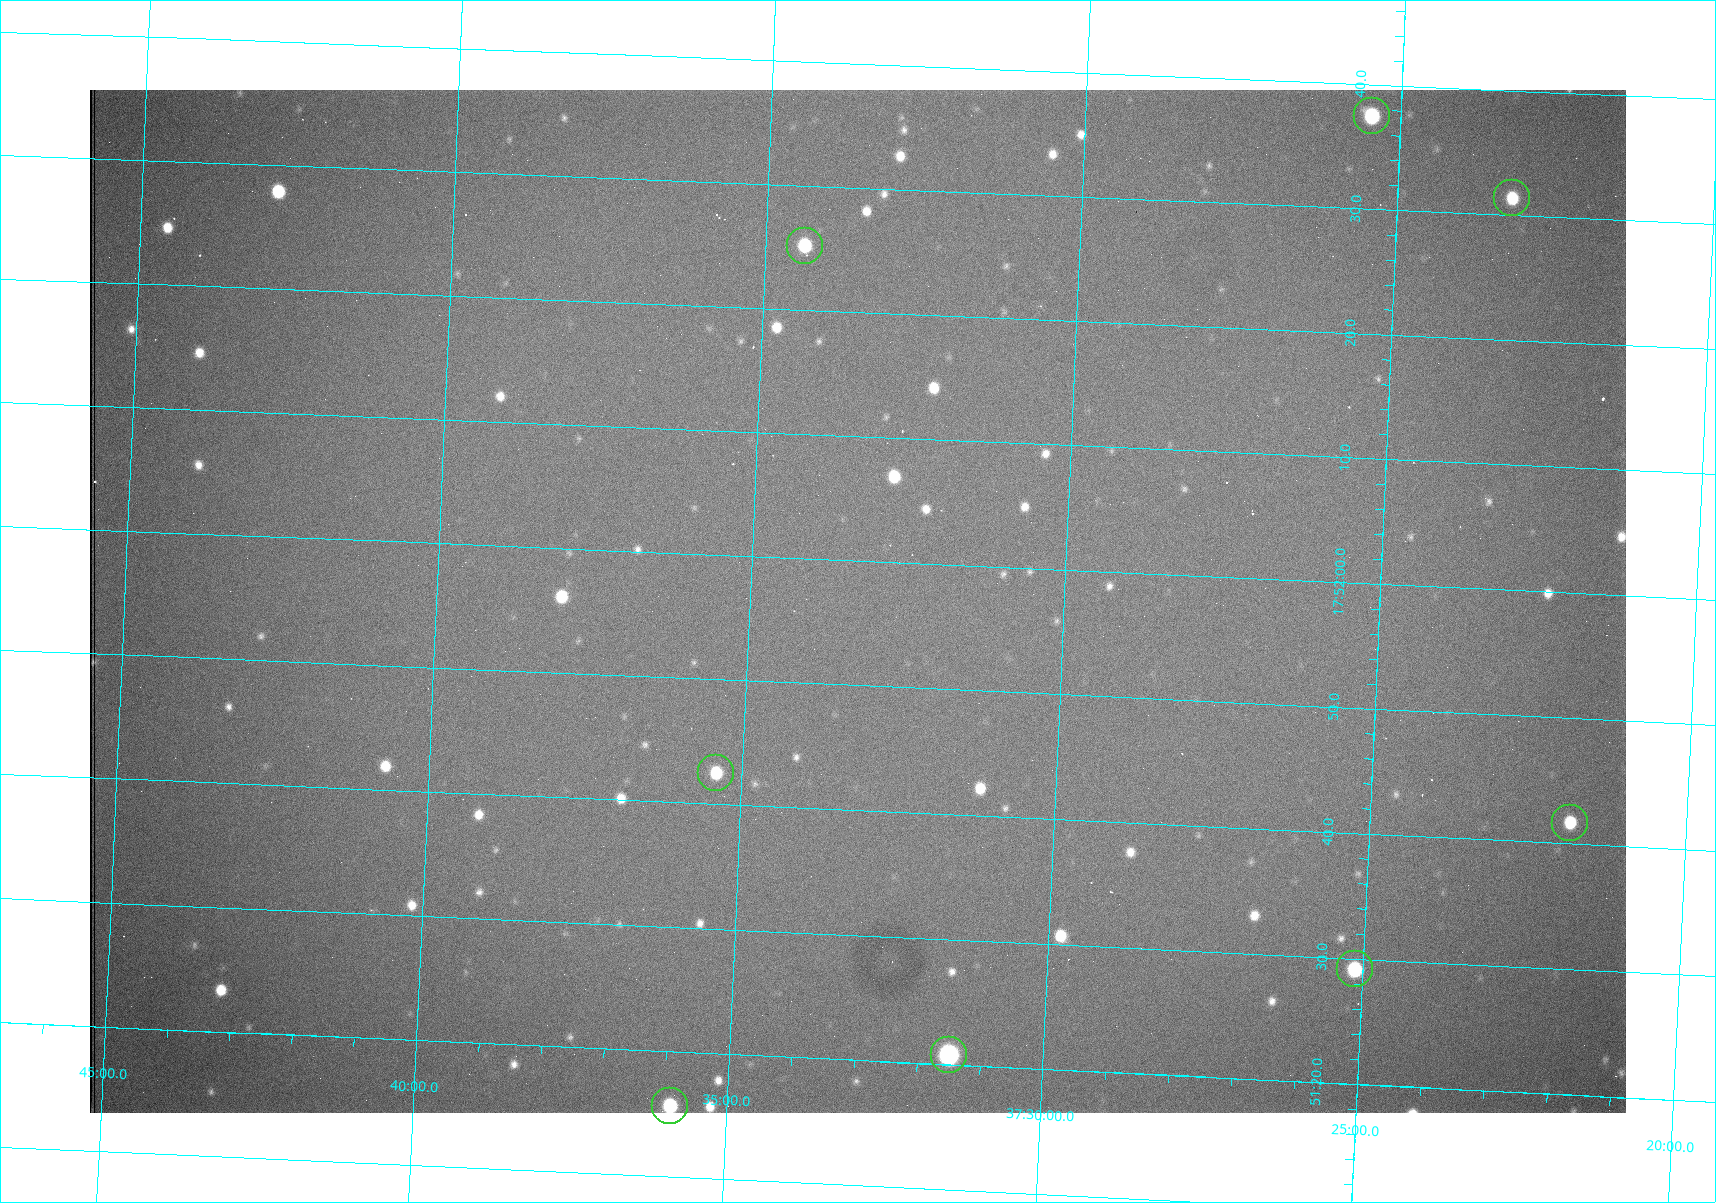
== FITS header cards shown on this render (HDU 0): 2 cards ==
NAXIS1  =                 1536 /fastest changing axis
NAXIS2  =                 1023 /next to fastest changing axis

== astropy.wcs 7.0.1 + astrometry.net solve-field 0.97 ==
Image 1536 x 1023 px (HDU 0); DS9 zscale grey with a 90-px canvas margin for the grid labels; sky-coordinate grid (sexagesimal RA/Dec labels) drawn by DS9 from the SOLVED WCS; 8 Tycho-2 reference stars matched to detected sources circled (green)
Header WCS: RA---TAN/DEC--TAN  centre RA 17:51:57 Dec +37:33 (267.99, +37.55 deg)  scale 0.958 arcsec/px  FOV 24.5' x 16.3'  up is +87 deg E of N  parity flipped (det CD > 0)
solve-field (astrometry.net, Tycho-2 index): VERIFIED the header's WCS against the Tycho-2 star catalogue (8 matches, 0 conflicts) and refined it, rather than solving blind
Solved WCS: RA---TAN-SIP/DEC--TAN-SIP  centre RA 17:51:57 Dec +37:33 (267.99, +37.55 deg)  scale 0.956 arcsec/px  FOV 24.5' x 16.3'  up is +87 deg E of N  parity flipped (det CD > 0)
The solver's refit moves the header's centre by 0.74 arcsec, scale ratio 0.9979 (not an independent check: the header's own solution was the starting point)
Tycho-2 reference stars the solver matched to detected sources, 8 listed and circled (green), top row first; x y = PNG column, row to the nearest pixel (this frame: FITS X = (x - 90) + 1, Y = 1023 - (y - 90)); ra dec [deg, ICRS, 3 dp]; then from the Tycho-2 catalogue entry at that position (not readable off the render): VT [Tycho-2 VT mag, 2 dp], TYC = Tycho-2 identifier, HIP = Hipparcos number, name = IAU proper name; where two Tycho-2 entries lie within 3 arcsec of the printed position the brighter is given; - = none
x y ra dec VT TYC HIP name
1372 116 268.156 +37.424 11.25 2620-712-1 - -
1512 198 268.131 +37.386 12.62 2620-526-1 - -
805 246 268.105 +37.573 11.82 3089-995-1 - -
716 773 267.927 +37.590 11.84 3089-1137-1 - -
1570 823 267.924 +37.364 11.94 2620-391-1 - -
1355 969 267.871 +37.419 11.35 2620-812-1 - -
949 1055 267.836 +37.525 9.96 3089-889-1 - -
670 1106 267.815 +37.598 11.54 3089-1081-1 - -